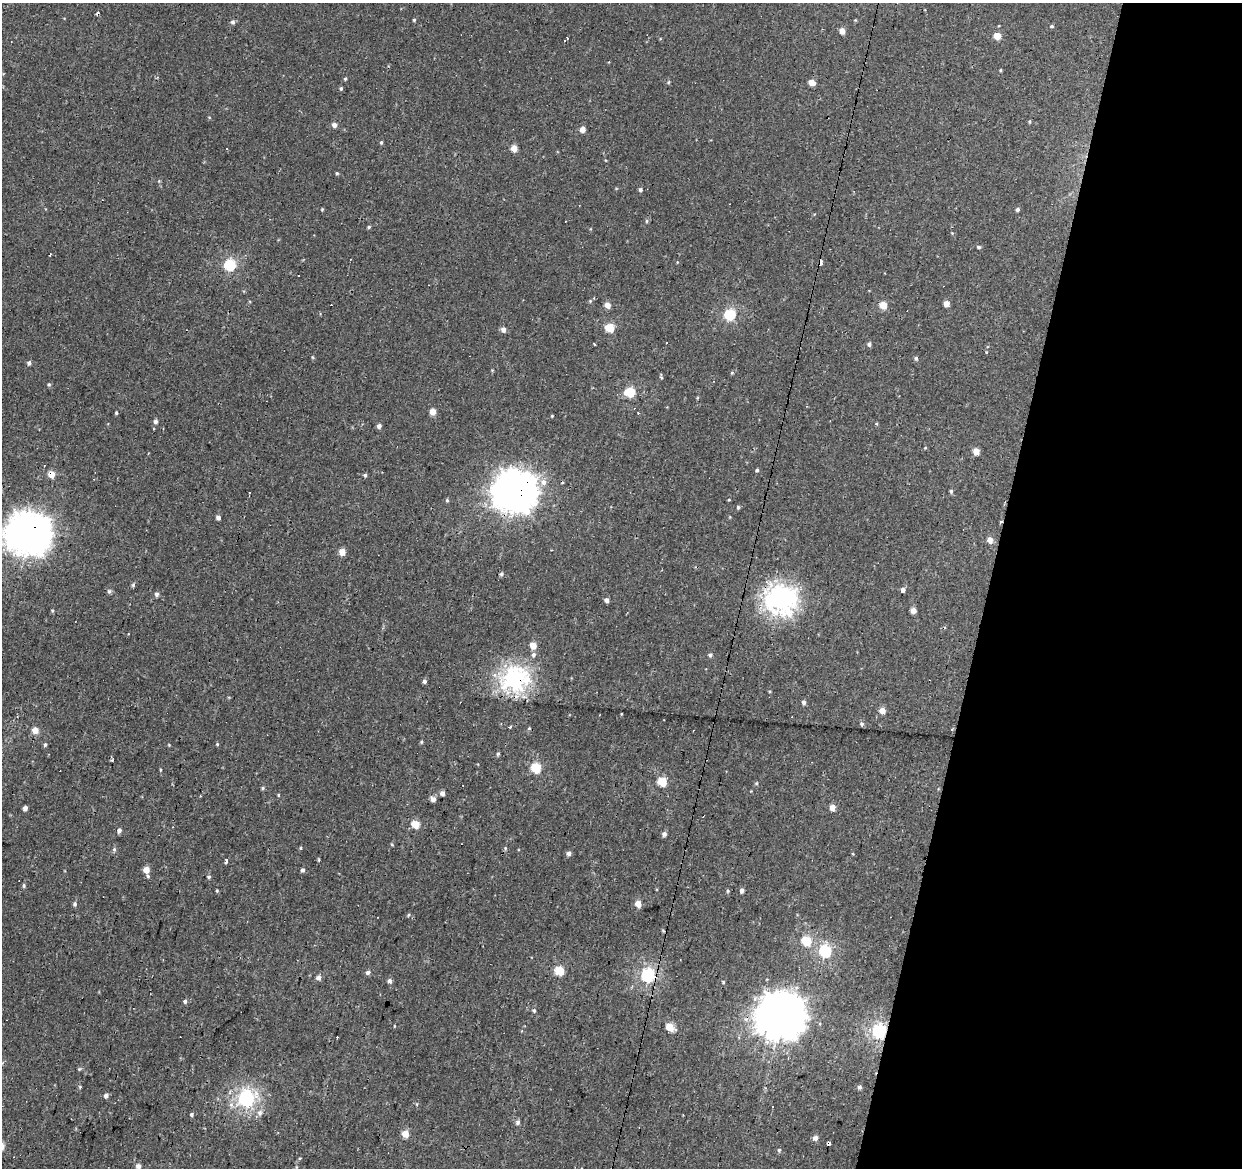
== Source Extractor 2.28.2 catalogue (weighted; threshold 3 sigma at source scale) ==
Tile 8 of 4 x 4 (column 4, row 2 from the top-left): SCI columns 3726-4965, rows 2613-3778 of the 4965 x 5165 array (HDU 1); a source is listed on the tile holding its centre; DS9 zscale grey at full resolution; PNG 1244 x 1170 px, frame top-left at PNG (2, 3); no overlay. Shown black and unused: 21% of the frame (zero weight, under 2 of 3 exposures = <1% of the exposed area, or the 3 px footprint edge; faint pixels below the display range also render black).
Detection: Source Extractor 2.28.2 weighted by HDU 2 'WHT'; one run over the whole footprint, this tile lists its part. Background 6.68e-04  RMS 0.0053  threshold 0.0239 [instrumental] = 3 sigma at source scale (4.5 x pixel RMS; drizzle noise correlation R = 1.50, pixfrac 1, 0.0396/0.0396 arcsec/px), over >= 5 px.
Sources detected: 146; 12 cosmic-ray / hot-pixel residue — not listed; the other 134 listed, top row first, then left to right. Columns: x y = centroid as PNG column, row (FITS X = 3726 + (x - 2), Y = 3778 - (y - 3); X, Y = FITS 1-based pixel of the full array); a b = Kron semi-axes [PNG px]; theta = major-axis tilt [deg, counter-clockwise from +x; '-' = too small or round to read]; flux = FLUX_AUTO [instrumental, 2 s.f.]
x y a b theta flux
414 20 3 3 - 0.66
233 22 6 5 - 1.2
1052 26 5 4 - 0.67
842 31 4 4 - 4.4
997 36 5 5 - 7.2
565 40 6 3 45 3.7
1000 70 5 3 - 0.45
345 79 4 4 - 0.55
812 82 5 4 - 5.1
341 89 5 4 - 0.69
1030 121 5 3 - 0.52
334 125 4 4 - 2.6
582 130 4 4 - 4.2
381 142 5 4 - 0.63
514 148 5 4 - 6
337 173 4 3 - 0.62
640 190 5 5 - 0.97
322 209 4 3 - 0.46
1017 209 4 4 - 1.2
647 221 6 4 -90 0.61
369 227 5 4 - 0.66
979 247 5 4 - 0.88
820 263 3 3 - 4.8
230 265 6 6 - 44
946 303 4 4 - 4.5
607 305 5 5 - 4
883 305 5 4 - 9.2
730 315 6 5 - 38
610 328 5 5 - 18
503 329 5 4 - 2.6
666 343 3 2 - 0.46
594 344 3 2 - 0.85
869 344 5 4 - 1.4
986 352 3 2 - 0.92
916 358 5 4 - 0.96
29 363 5 4 - 1.3
732 373 5 3 - 0.46
49 384 5 4 - 0.65
630 392 5 5 - 29
433 412 5 5 - 4.9
116 413 5 3 - 0.55
552 416 3 3 - 0.4
155 422 5 5 - 1.4
379 426 4 4 - 1.8
976 451 5 5 - 5.2
757 470 4 4 - 0.79
51 474 5 4 - 7.9
365 475 5 4 - 0.82
544 482 8 7 - 3
515 491 15 14 - 810
951 491 5 4 - 0.8
447 500 5 4 - 0.64
738 507 5 4 - 0.76
218 517 4 4 - 1.9
1000 521 3 3 - 2.4
29 533 15 14 - 850
990 540 5 4 - 4.7
342 552 5 5 - 6.8
501 574 5 5 - 0.93
133 585 5 4 - 0.72
903 590 5 5 - 1.7
109 591 6 5 - 1.1
157 594 5 5 - 1.2
780 599 11 10 - 280
607 600 4 4 - 2.2
52 610 4 3 - 0.48
913 610 5 4 - 3.8
533 645 5 4 - 6.3
533 655 6 6 - 1.4
710 655 5 5 - 1
514 679 9 8 - 220
424 681 4 4 - 1.3
804 702 5 5 - 1.3
882 710 5 4 - 5.6
862 724 6 5 - 0.97
510 727 4 3 - 0.83
35 730 5 5 - 6.5
421 742 6 3 71 0.53
217 744 4 4 - 0.51
45 745 5 4 - 0.82
169 745 4 3 - 0.42
498 754 5 4 - 0.71
536 768 5 5 - 28
662 782 5 5 - 17
756 783 5 4 - 0.62
263 788 5 4 - 0.66
442 793 5 4 - 2
278 795 4 4 - 0.45
433 799 5 5 - 2.4
832 807 4 4 - 4.9
25 808 4 4 - 2.4
415 824 5 4 - 12
119 830 5 5 - 1.5
664 834 5 4 - 1.9
392 845 5 3 - 0.45
301 848 5 3 - 0.51
114 849 6 5 - 0.88
569 853 5 5 - 1.6
226 861 5 3 - 7.8
146 870 5 5 - 5.6
303 870 4 4 - 1.3
209 877 5 4 - 0.77
24 885 6 4 -89 0.81
742 890 5 4 - 1.5
217 891 5 3 - 0.48
728 891 5 4 - 0.65
75 904 5 5 - 1.1
638 904 5 5 - 5.9
408 915 5 3 - 0.47
806 941 5 5 - 21
825 951 6 5 - 55
559 971 5 5 - 20
368 972 5 5 - 1.3
648 975 6 6 - 82
319 977 5 5 - 1.9
390 981 5 4 - 1.7
723 982 4 3 - 0.49
185 1001 5 5 - 1
534 1010 5 4 - 0.81
781 1015 16 15 - 1200
670 1027 5 5 - 15
879 1031 6 6 - 89
80 1087 4 4 - 0.48
860 1087 5 5 - 1.3
106 1096 5 5 - 1.9
246 1099 6 6 - 120
260 1113 7 7 - 2
191 1115 6 4 85 0.79
518 1122 6 5 - 1.4
405 1134 5 4 - 7.8
815 1138 5 4 - 2.9
828 1144 3 3 - 48
779 1150 4 4 - 0.7
138 1166 5 4 - 2.3
Overlapping masked pixels (flux is a lower limit): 9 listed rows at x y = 820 263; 51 474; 515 491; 1000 521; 29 533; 780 599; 514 679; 879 1031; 828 1144
Isophote crosses this tile's border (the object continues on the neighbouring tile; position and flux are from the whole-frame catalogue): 1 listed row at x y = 29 533